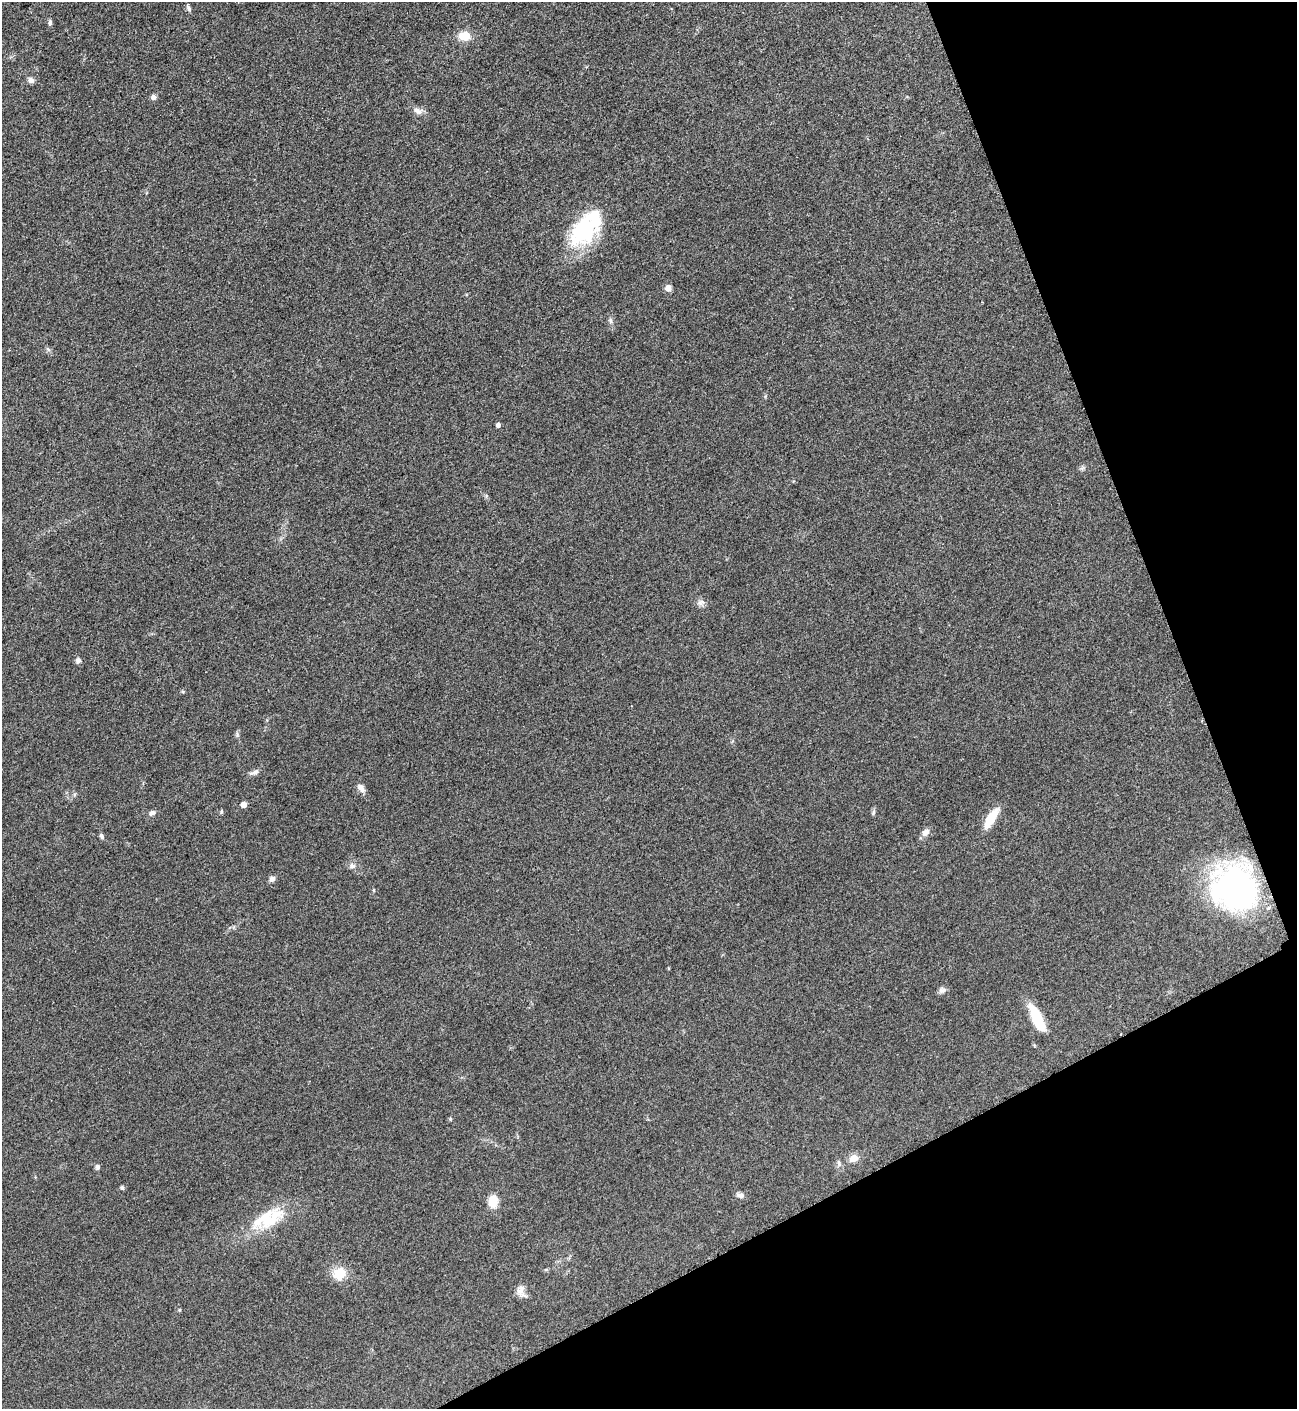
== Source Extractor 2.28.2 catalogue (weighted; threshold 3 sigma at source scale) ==
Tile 12 of 4 x 4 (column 4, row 3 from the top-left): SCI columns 4046-5340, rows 1415-2821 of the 5636 x 5647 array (HDU 1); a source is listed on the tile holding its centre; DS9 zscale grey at full resolution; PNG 1299 x 1411 px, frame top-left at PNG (2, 2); no overlay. Shown black and unused: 21% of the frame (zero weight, under 3 of 5 exposures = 1% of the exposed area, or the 3 px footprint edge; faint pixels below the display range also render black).
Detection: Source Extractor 2.28.2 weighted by HDU 2 'WHT'; one run over the whole footprint, this tile lists its part. Background 0.095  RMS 0.0068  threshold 0.0304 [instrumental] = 3 sigma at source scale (4.5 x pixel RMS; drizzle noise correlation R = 1.50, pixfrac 1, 0.05/0.05 arcsec/px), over >= 5 px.
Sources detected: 44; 3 inside a brighter listed object's ellipse — not listed separately; the other 41 listed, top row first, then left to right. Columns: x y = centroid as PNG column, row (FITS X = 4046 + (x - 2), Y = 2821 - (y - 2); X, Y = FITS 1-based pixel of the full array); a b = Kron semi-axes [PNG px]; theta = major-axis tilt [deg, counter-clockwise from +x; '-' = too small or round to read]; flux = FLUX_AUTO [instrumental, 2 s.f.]
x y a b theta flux
189 8 9 4 -61 1.6
50 22 8 5 80 1.3
464 36 15 10 -4 9.5
31 80 8 7 - 2.5
153 97 7 6 - 2.2
418 111 14 8 -20 4.1
583 230 37 26 62 54
668 288 5 5 - 6.4
610 320 8 5 -84 1.7
48 349 7 4 -45 1.3
498 425 4 4 - 2.3
701 603 12 7 17 2.8
78 660 7 7 - 2.1
183 691 6 4 19 0.75
254 772 16 5 22 2.6
361 788 12 7 -53 3.5
244 804 5 4 - 6
221 811 6 4 -72 0.77
874 812 9 3 79 1.3
152 813 10 6 23 2.3
991 819 26 9 59 14
926 832 10 7 54 4
102 836 7 5 -72 1.5
352 866 9 7 -34 2.5
272 879 9 7 37 2.2
1235 888 45 41 -39 170
374 890 5 3 - 0.61
668 968 4 3 - 0.59
942 990 10 8 9 2.4
1037 1018 30 10 -65 24
450 1119 5 4 - 0.77
854 1158 9 8 - 5.8
839 1163 10 5 -66 1.9
97 1167 7 6 - 1.6
122 1187 6 4 -74 1
740 1195 10 6 -14 2.5
493 1201 10 8 89 14
269 1220 47 17 27 28
340 1273 12 11 - 16
521 1292 18 10 -68 4.7
179 1310 4 3 - 0.81
Overlapping masked pixels (flux is a lower limit): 1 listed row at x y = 1235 888